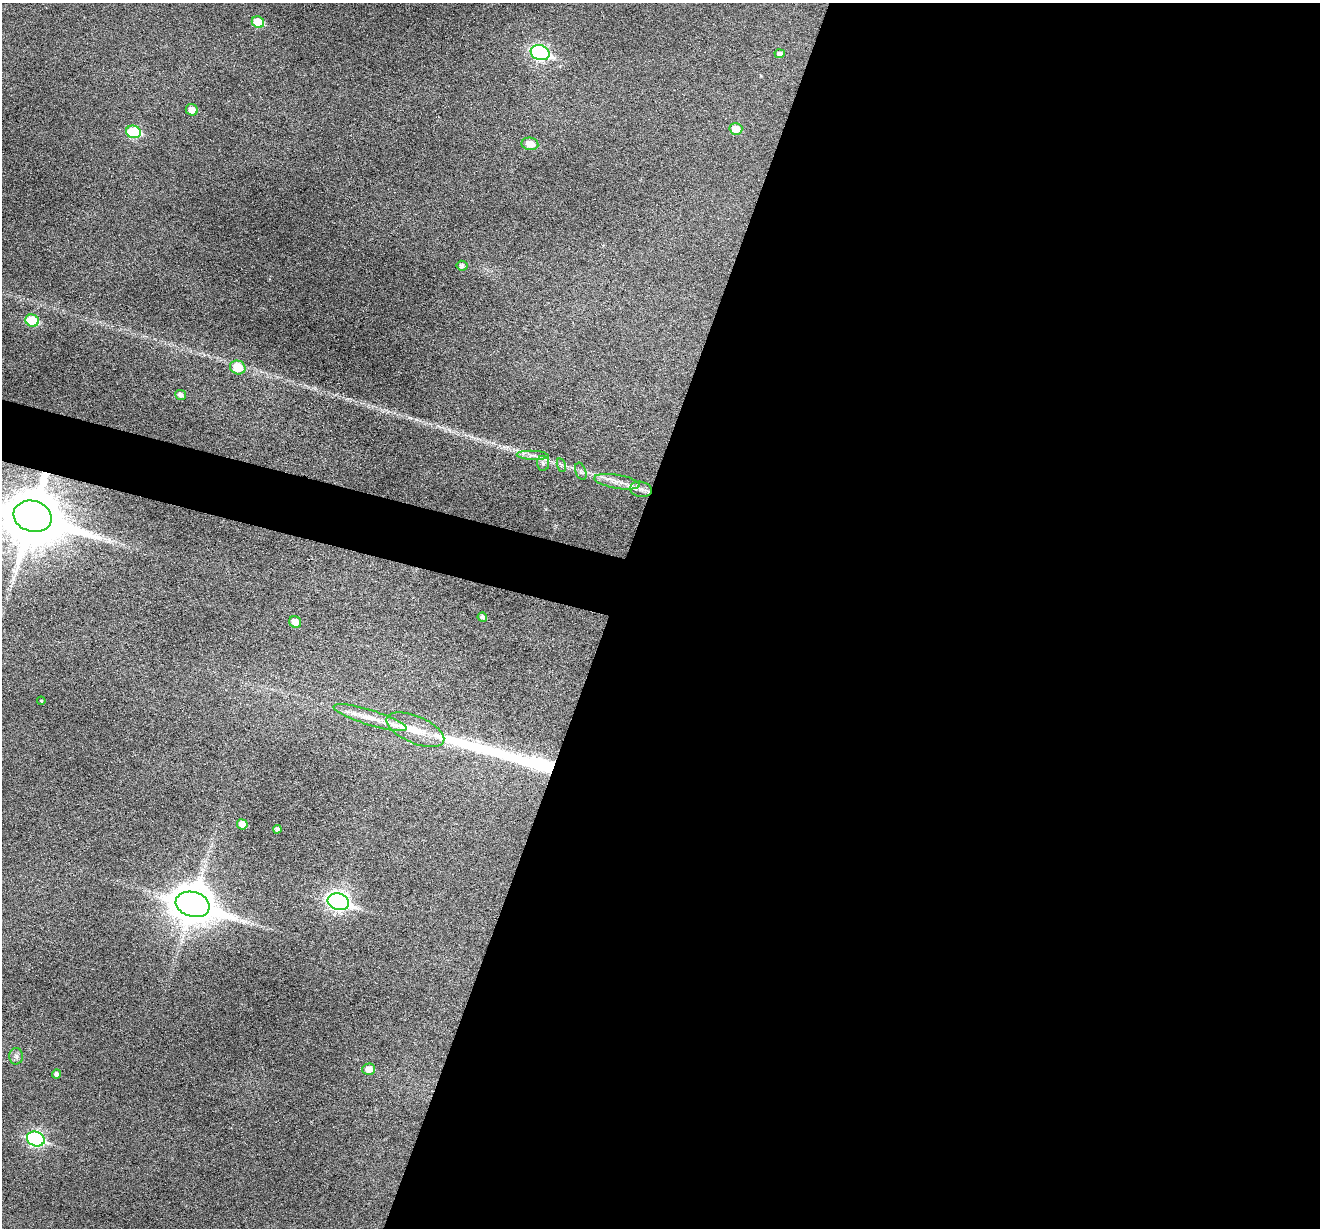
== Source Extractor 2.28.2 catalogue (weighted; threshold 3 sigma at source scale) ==
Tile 12 of 4 x 4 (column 4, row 3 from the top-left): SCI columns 3957-5274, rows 1482-2707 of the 5274 x 5288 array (HDU 1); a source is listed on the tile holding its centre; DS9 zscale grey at full resolution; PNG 1322 x 1230 px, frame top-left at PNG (2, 3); each listed source drawn as its Kron ellipse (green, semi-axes under 4 px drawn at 4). Shown black and unused: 56% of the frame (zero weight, under 3 of 6 exposures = <1% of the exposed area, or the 3 px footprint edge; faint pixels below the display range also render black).
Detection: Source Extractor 2.28.2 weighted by HDU 2 'WHT'; one run over the whole footprint, this tile lists its part. Background 0.0501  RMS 0.0057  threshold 0.0234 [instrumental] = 3 sigma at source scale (4.09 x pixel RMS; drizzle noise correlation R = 1.36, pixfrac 0.8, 0.05/0.05 arcsec/px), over >= 5 px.
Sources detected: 35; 2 inside a brighter object's white glare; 1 long thin detection or spike segment (spike, bleed or trail) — neither listed nor drawn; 1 inside a brighter listed object's ellipse — not listed separately; the other 31 listed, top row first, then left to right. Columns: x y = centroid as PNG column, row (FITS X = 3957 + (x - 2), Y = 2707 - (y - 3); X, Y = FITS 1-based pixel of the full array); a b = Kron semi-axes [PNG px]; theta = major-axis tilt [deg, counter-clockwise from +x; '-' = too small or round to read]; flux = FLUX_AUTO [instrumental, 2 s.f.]
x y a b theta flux
258 22 6 5 - 15
540 53 10 7 -19 110
780 54 5 4 - 1.8
192 110 6 5 - 4.6
736 129 6 6 - 8.6
133 132 7 6 - 36
530 144 8 6 -9 6.7
462 266 5 5 - 1.5
32 321 7 6 - 20
238 367 8 6 -22 12
181 395 5 5 - 2.1
533 455 16 4 -3 2.6
543 463 7 6 - 1.7
561 465 7 4 -73 0.98
581 471 9 5 -71 1.3
617 482 23 7 -10 5.5
641 489 11 7 -11 3
33 516 19 15 -18 4300
482 617 5 4 - 1.6
295 622 6 5 - 6
41 701 4 3 - 0.47
370 717 38 7 -17 9.6
415 730 31 13 -23 13
242 824 5 5 - 7.6
277 829 4 4 - 1.6
338 902 11 8 -18 210
193 904 17 12 -17 1600
16 1056 8 7 - 1.7
369 1069 6 5 - 5.2
56 1074 4 4 - 1.6
36 1139 9 7 -20 90
Overlapping masked pixels (flux is a lower limit): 1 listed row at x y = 33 516
Isophote crosses this tile's border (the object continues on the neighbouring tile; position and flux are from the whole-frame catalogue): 1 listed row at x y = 33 516